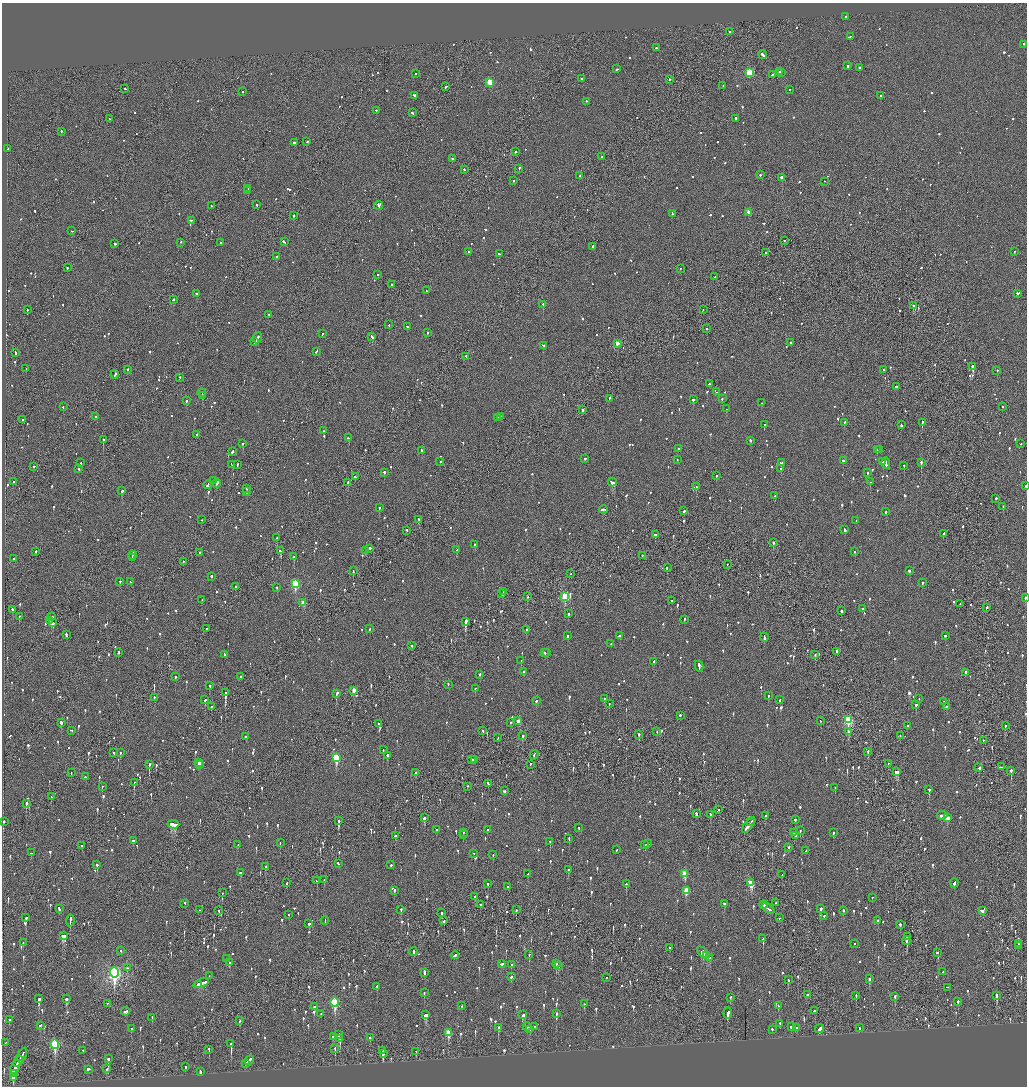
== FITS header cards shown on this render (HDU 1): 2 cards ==
NAXIS1  =                 2050
NAXIS2  =                 2168

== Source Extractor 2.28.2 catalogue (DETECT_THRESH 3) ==
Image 2050 x 2168 px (HDU 1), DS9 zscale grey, zoomed out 1/2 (1 PNG px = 2 x 2 image px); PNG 1029 x 1088 px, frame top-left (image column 2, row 2168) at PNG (2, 3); each listed source drawn as its Kron ellipse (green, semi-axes under 4 px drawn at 4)
Background -0.0975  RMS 0.066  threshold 0.197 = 3 sigma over >= 5 px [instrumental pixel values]
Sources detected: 1409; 45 cannot appear on this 1/2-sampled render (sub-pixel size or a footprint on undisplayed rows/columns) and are neither listed nor drawn; of the other 1364, the 500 brightest by FLUX_AUTO listed and drawn (864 fainter detections omitted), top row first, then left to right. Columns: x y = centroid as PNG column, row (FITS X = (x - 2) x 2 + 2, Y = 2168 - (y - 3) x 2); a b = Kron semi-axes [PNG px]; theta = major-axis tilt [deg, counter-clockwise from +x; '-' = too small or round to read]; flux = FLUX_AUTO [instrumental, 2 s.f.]
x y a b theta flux
846 17 2 2 - 110
729 32 3 2 - 92
850 37 4 2 - 290
1024 45 2 2 - 77
656 48 2 2 - 140
762 55 4 2 - 360
848 66 3 2 - 210
859 68 2 2 - 290
617 69 3 2 - 160
779 72 4 2 - 150
749 73 3 3 - 840
781 73 2 2 - 84
415 74 2 2 - 68
772 75 3 2 - 180
582 79 2 2 - 120
669 80 2 2 - 170
490 83 3 3 - 470
723 86 2 2 - 84
446 87 3 2 - 210
125 89 2 2 - 86
789 90 2 2 - 72
243 92 2 2 - 95
415 96 4 2 - 4300
880 96 2 2 - 120
587 102 3 2 - 250
376 111 2 2 - 81
412 113 3 2 - 110
109 119 2 2 - 78
736 119 2 2 - 180
61 132 2 1 - 200
307 142 4 1 - 160
294 143 3 2 - 190
8 149 2 1 - 190
515 152 2 2 - 280
602 157 2 2 - 130
452 159 2 2 - 240
519 169 2 2 - 110
464 170 3 2 - 80
760 175 2 2 - 84
580 176 2 2 - 93
782 178 2 2 - 1400
514 181 2 2 - 130
825 182 2 1 - 100
248 189 3 2 - 99
247 191 2 2 - 130
257 205 2 2 - 230
211 206 2 1 - 87
378 206 4 2 - 160
749 213 2 2 - 110
672 214 3 2 - 120
293 216 2 2 - 280
191 221 3 2 - 80
72 231 2 1 - 89
784 241 2 1 - 70
284 242 3 2 - 200
180 243 2 1 - 230
221 243 2 2 - 140
115 244 2 2 - 180
593 247 2 2 - 280
468 252 2 2 - 100
1014 252 2 2 - 110
766 253 2 2 - 230
499 254 3 2 - 220
276 257 2 2 - 190
67 268 2 2 - 170
680 269 2 2 - 77
378 275 2 2 - 110
715 277 2 2 - 260
392 285 2 1 - 96
426 291 2 2 - 71
196 294 3 2 - 330
1017 294 2 2 - 130
173 300 2 2 - 170
543 305 2 2 - 550
914 306 3 2 - 510
27 310 2 1 - 140
703 310 2 1 - 75
269 315 2 2 - 89
389 325 2 1 - 100
407 327 3 2 - 160
707 329 2 2 - 90
428 333 2 2 - 190
322 334 2 2 - 210
372 337 3 2 - 180
257 338 6 2 65 230
255 342 4 2 - 140
791 343 2 2 - 77
617 344 3 2 - 120
544 346 4 2 - 110
316 352 3 2 - 130
15 353 3 1 - 130
466 357 3 1 - 97
973 367 2 2 - 390
26 369 2 2 - 65
128 370 2 1 - 230
884 370 2 2 - 220
997 371 2 2 - 110
115 375 4 2 - 190
180 378 2 1 - 90
709 384 2 2 - 78
896 387 3 2 - 210
717 392 2 2 - 95
202 393 4 2 - 180
202 396 3 2 - 140
609 399 4 2 - 130
722 399 2 2 - 83
693 400 3 2 - 140
186 401 2 2 - 150
762 403 2 2 - 87
63 407 2 2 - 100
1003 407 2 2 - 70
726 409 2 2 - 67
583 410 2 2 - 210
96 417 3 2 - 160
500 417 2 2 - 83
498 418 2 2 - 86
23 420 2 2 - 200
844 423 2 2 - 170
922 423 3 2 - 190
764 425 2 2 - 74
901 425 3 2 - 200
324 431 2 2 - 260
197 435 3 2 - 75
348 438 2 2 - 88
103 440 2 2 - 270
750 441 2 2 - 89
243 444 2 1 - 260
1021 444 2 2 - 90
678 449 2 2 - 260
877 450 2 2 - 73
879 450 2 2 - 180
422 451 3 2 - 93
232 452 3 2 - 130
585 459 2 2 - 120
677 460 2 2 - 71
843 461 2 2 - 110
440 462 2 2 - 100
883 462 2 2 - 92
81 463 2 2 - 100
781 463 3 2 - 89
886 463 6 2 -85 290
921 463 3 2 - 270
232 465 4 2 - 140
237 465 2 2 - 84
904 466 2 2 - 66
34 467 2 2 - 72
79 469 2 2 - 78
781 469 2 2 - 120
384 473 2 2 - 230
867 473 2 2 - 100
716 476 2 2 - 97
355 477 2 2 - 110
213 481 4 2 - 160
14 482 3 1 - 160
612 482 5 2 - 540
870 482 2 2 - 180
217 483 4 2 - 180
348 483 3 2 - 330
208 485 4 2 - 150
1026 486 2 1 - 100
696 487 2 2 - 150
247 489 2 1 - 140
122 491 3 2 - 370
247 492 2 2 - 110
775 496 2 2 - 130
996 499 2 2 - 130
1003 507 2 2 - 73
379 508 2 2 - 230
603 510 4 2 - 180
684 511 2 2 - 74
886 512 2 2 - 100
202 520 2 2 - 78
419 520 3 2 - 130
856 521 2 2 - 66
844 530 4 2 - 180
406 531 2 2 - 88
943 534 3 2 - 140
655 535 2 2 - 70
277 538 3 2 - 100
773 543 2 2 - 210
475 545 3 2 - 140
370 549 2 2 - 1100
457 550 3 2 - 90
280 551 2 2 - 290
366 551 2 2 - 100
36 552 2 1 - 71
854 552 2 2 - 83
200 553 2 2 - 200
132 556 4 2 - 280
642 556 2 1 - 83
294 557 2 2 - 290
132 558 2 1 - 160
14 559 2 2 - 200
183 562 2 2 - 75
727 565 2 1 - 74
667 568 2 2 - 180
353 571 3 1 - 150
909 571 2 2 - 200
571 574 2 1 - 160
211 577 2 2 - 210
120 582 2 2 - 210
130 582 3 2 - 71
923 583 3 2 - 66
295 584 4 3 - 960
236 587 2 1 - 140
277 588 2 2 - 92
503 592 2 2 - 150
502 594 2 2 - 71
528 597 2 2 - 76
565 597 4 3 - 870
1025 598 2 2 - 110
202 600 2 2 - 120
671 601 2 2 - 67
303 603 3 2 - 140
960 604 2 2 - 78
987 608 2 2 - 74
862 609 2 2 - 71
13 610 3 2 - 140
841 611 2 2 - 120
568 614 2 2 - 230
19 617 2 2 - 140
52 617 2 2 - 110
684 620 3 2 - 78
50 621 3 2 - 140
465 622 4 2 - 1400
53 623 2 2 - 250
207 629 2 2 - 200
370 629 3 2 - 77
526 630 2 2 - 80
66 635 4 2 - 140
567 636 3 2 - 80
620 636 3 2 - 450
945 636 3 2 - 100
764 638 4 2 - 250
611 644 2 2 - 100
412 646 2 2 - 98
837 652 3 1 - 160
118 653 2 2 - 210
545 653 3 2 - 76
547 653 2 1 - 110
224 655 4 2 - 210
815 655 2 1 - 94
521 661 2 2 - 81
654 662 2 2 - 160
699 666 5 2 - 280
524 672 2 2 - 120
966 673 3 2 - 170
480 675 2 2 - 150
175 677 2 2 - 130
241 677 2 2 - 98
448 685 2 2 - 77
210 686 2 2 - 90
475 689 2 2 - 74
354 691 3 2 - 150
225 693 3 2 - 1200
336 694 3 2 - 410
768 696 2 2 - 150
154 698 2 2 - 190
604 699 2 2 - 83
919 699 2 2 - 79
205 700 2 2 - 350
780 700 2 2 - 81
536 701 3 2 - 110
944 702 2 2 - 100
609 704 2 1 - 140
916 705 2 2 - 160
211 707 2 2 - 100
946 707 2 2 - 150
680 716 2 2 - 200
848 720 4 3 - 1200
518 721 3 2 - 93
820 721 2 2 - 65
61 723 3 2 - 220
510 723 2 2 - 89
379 724 2 1 - 260
908 726 2 2 - 210
1005 726 2 2 - 220
71 731 3 2 - 83
483 731 2 2 - 80
657 732 2 2 - 73
848 732 3 2 - 130
639 735 3 1 - 440
522 736 2 2 - 290
900 736 2 2 - 76
245 737 2 2 - 150
498 738 3 1 - 95
983 741 2 2 - 68
383 750 2 2 - 200
868 752 2 2 - 170
114 753 2 2 - 76
120 753 2 2 - 71
534 755 5 1 - 250
387 756 3 2 - 550
336 758 4 3 - 790
472 760 2 2 - 130
474 760 3 2 - 160
199 763 2 2 - 210
888 764 2 2 - 110
149 765 2 2 - 520
200 765 2 2 - 110
530 765 2 1 - 72
1001 767 3 2 - 230
979 768 2 2 - 180
1011 771 2 2 - 240
897 772 3 3 - 370
71 773 2 1 - 87
415 773 3 2 - 200
85 777 2 2 - 130
134 783 2 1 - 200
488 784 2 2 - 98
102 787 2 2 - 86
467 787 2 1 - 120
835 788 2 2 - 87
929 790 2 2 - 260
504 791 3 2 - 120
51 797 2 1 - 76
26 804 3 2 - 130
719 810 2 1 - 79
696 814 3 2 - 140
711 815 3 2 - 79
765 816 2 2 - 73
942 816 5 2 - 710
424 818 2 2 - 250
947 818 3 3 - 190
795 820 2 2 - 71
339 821 2 2 - 120
4 822 2 2 - 83
751 822 4 1 - 190
173 825 6 2 -5 1900
749 825 9 2 53 600
579 828 2 2 - 170
436 830 2 2 - 77
487 830 2 2 - 68
800 831 2 2 - 77
463 833 2 2 - 110
794 833 3 2 - 130
833 833 3 2 - 140
463 835 2 2 - 66
395 836 2 2 - 110
796 836 4 2 - 180
569 839 2 2 - 67
133 841 2 2 - 81
550 842 2 2 - 170
280 843 2 2 - 190
648 844 3 2 - 150
238 845 2 1 - 90
644 845 3 2 - 90
82 846 2 2 - 93
789 848 3 2 - 120
617 850 2 2 - 97
806 851 2 2 - 93
31 853 3 2 - 110
474 854 2 2 - 110
493 855 2 2 - 84
338 864 3 2 - 160
97 865 2 2 - 320
391 865 2 2 - 92
266 867 3 2 - 390
569 870 2 2 - 110
240 873 3 2 - 82
528 874 2 2 - 130
685 874 4 3 - 300
782 875 3 1 - 73
324 880 2 1 - 69
317 881 2 2 - 96
287 883 2 2 - 95
751 883 3 3 - 340
954 883 4 2 - 410
488 884 3 2 - 98
626 884 2 2 - 94
508 887 2 2 - 85
394 891 3 2 - 79
686 891 3 3 - 390
222 893 2 2 - 73
474 897 2 2 - 120
872 898 2 2 - 66
776 903 2 1 - 89
185 904 3 2 - 160
724 904 2 2 - 460
480 905 2 1 - 80
763 905 4 2 - 430
59 909 3 2 - 110
768 909 7 2 -39 760
820 909 3 2 - 400
199 910 2 2 - 130
401 910 2 2 - 93
516 910 2 2 - 100
219 911 3 2 - 150
843 911 2 2 - 90
983 911 2 2 - 88
442 913 2 2 - 250
289 915 2 2 - 140
824 916 2 2 - 79
26 918 2 2 - 180
779 918 2 1 - 270
70 921 6 2 86 290
325 921 4 2 - 220
444 921 2 1 - 81
878 921 3 2 - 66
309 924 3 2 - 160
900 925 2 2 - 130
64 936 4 3 - 780
907 937 2 2 - 410
763 939 2 2 - 200
906 941 4 2 - 100
23 943 2 2 - 77
854 944 2 2 - 97
1019 944 2 2 - 370
1019 946 2 2 - 400
669 948 2 2 - 270
121 951 2 2 - 230
414 952 4 2 - 300
702 953 6 3 -45 200
937 953 2 2 - 89
455 955 4 2 - 130
529 955 2 2 - 120
706 956 4 2 - 200
710 958 3 2 - 140
226 959 2 2 - 73
230 963 3 2 - 66
501 964 3 2 - 100
556 964 2 2 - 290
511 965 2 2 - 85
558 966 3 2 - 89
127 968 2 2 - 75
943 972 2 2 - 78
114 973 5 4 - 3900
424 973 4 2 - 210
209 976 2 2 - 180
511 977 3 2 - 100
606 978 2 1 - 82
869 979 2 2 - 260
788 980 3 2 - 130
199 984 2 1 - 190
201 984 8 2 21 840
377 987 2 2 - 80
947 988 2 1 - 200
424 993 3 2 - 91
807 995 2 2 - 140
856 996 3 2 - 130
996 996 3 2 - 210
895 997 3 2 - 140
730 998 3 2 - 70
39 999 3 2 - 870
66 999 3 2 - 190
335 1002 5 3 - 1100
958 1002 2 2 - 100
107 1004 2 1 - 74
584 1004 3 2 - 72
462 1006 2 2 - 130
778 1006 3 2 - 84
315 1007 3 2 - 120
814 1011 2 2 - 230
126 1012 4 2 - 190
321 1014 2 2 - 170
556 1014 4 2 - 130
728 1014 6 3 89 310
425 1015 4 2 - 3500
523 1015 3 2 - 240
152 1018 2 2 - 83
9 1020 2 2 - 260
240 1021 2 2 - 72
780 1024 2 2 - 86
40 1026 3 2 - 67
527 1027 4 2 - 290
534 1027 2 2 - 120
791 1027 2 2 - 160
498 1028 3 2 - 180
796 1028 2 2 - 79
859 1028 2 2 - 97
131 1029 2 2 - 110
819 1029 5 2 - 3300
530 1030 3 2 - 68
772 1030 2 2 - 81
448 1033 4 3 - 360
338 1035 2 2 - 88
333 1037 3 2 - 79
370 1038 2 2 - 81
340 1039 3 2 - 870
5 1043 4 2 - 99
231 1044 3 2 - 1500
55 1045 4 3 - 1300
335 1049 3 2 - 150
209 1050 2 2 - 73
83 1051 2 1 - 90
382 1051 3 2 - 190
416 1052 4 2 - 100
383 1054 3 2 - 230
22 1055 7 2 63 360
108 1059 2 2 - 690
249 1060 5 2 - 170
18 1062 6 1 62 210
246 1064 4 2 - 150
185 1067 2 2 - 82
15 1068 7 2 61 420
107 1069 3 2 - 69
88 1070 2 2 - 2000
200 1072 3 2 - 130
14 1074 3 2 - 120
13 1078 2 2 - 420
At the frame edge (FLAGS 8, measured only in part): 2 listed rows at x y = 1026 486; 1025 598
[864 fainter detections neither listed nor drawn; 45 sub-pixel or undisplayed-footprint detections neither listed nor drawn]